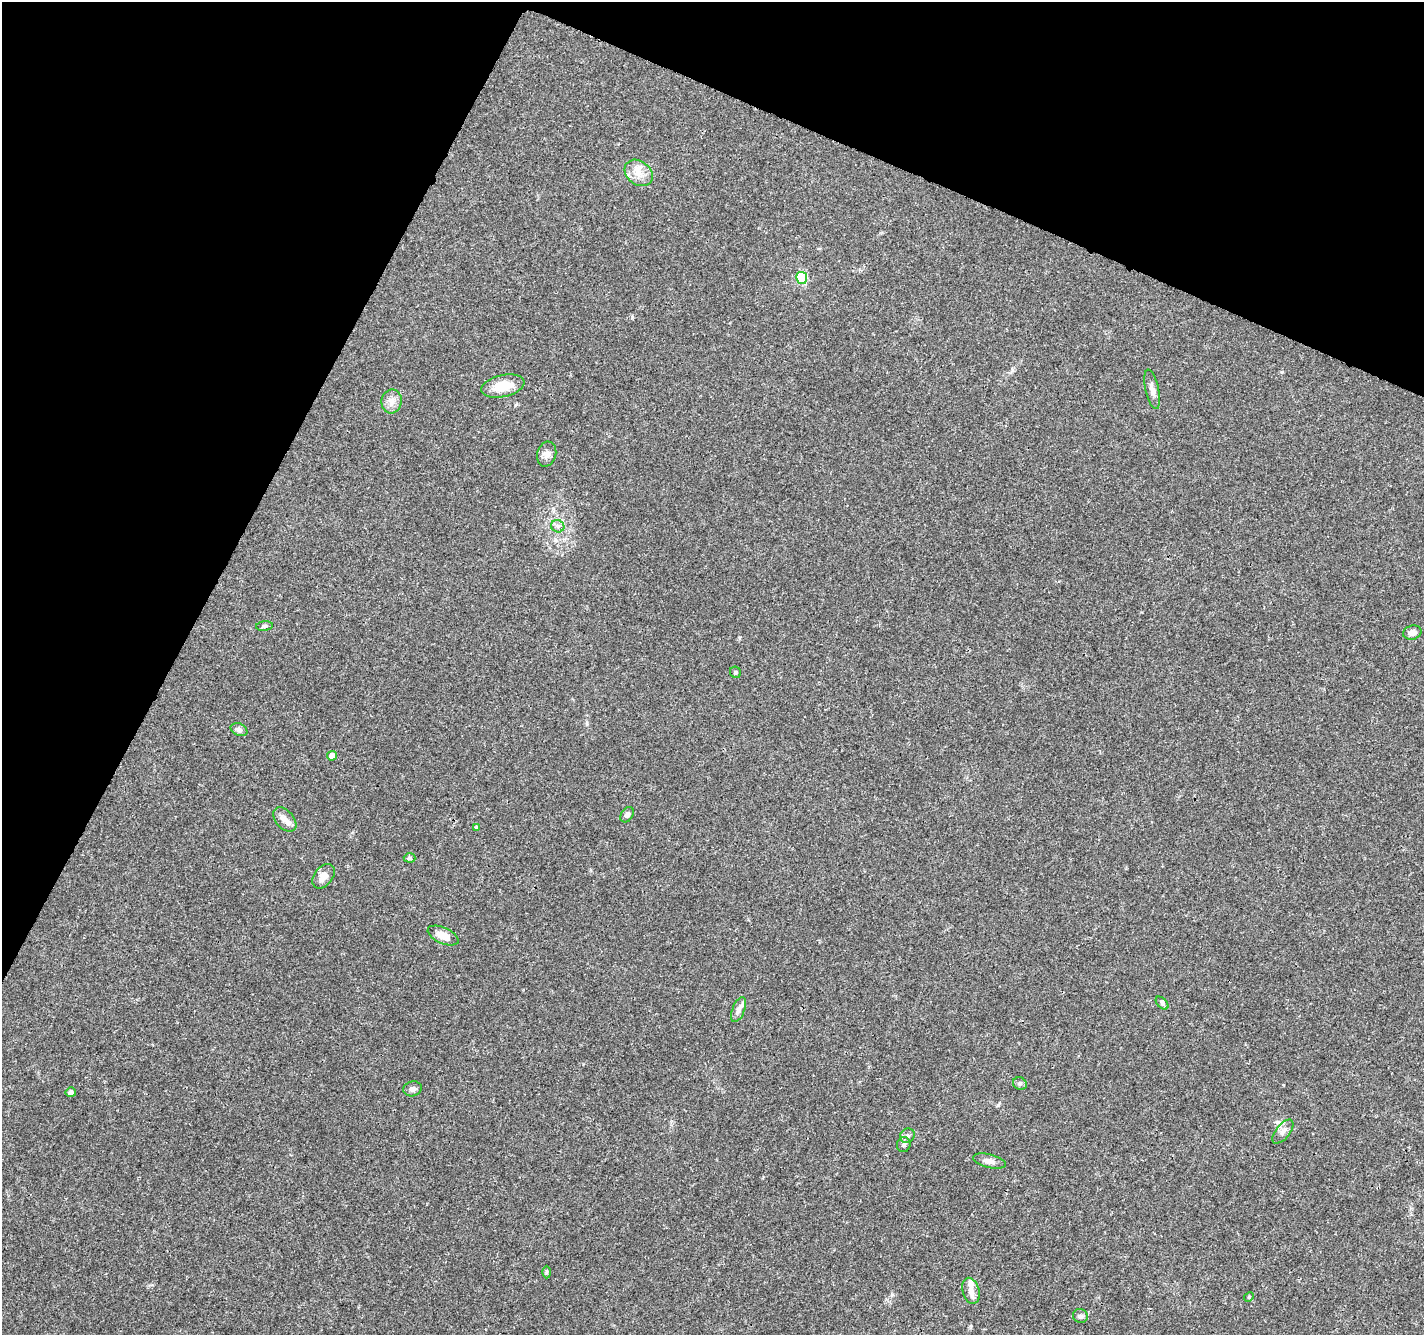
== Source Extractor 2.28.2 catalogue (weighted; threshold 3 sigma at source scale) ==
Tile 2 of 4 x 4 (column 2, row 1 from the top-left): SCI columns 1429-2850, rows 4208-5540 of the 5705 x 5813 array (HDU 1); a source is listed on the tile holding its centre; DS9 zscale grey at full resolution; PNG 1426 x 1337 px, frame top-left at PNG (2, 2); each listed source drawn as its Kron ellipse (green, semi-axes under 4 px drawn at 4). Shown black and unused: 23% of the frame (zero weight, under 3 of 4 exposures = <1% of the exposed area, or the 3 px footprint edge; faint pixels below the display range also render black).
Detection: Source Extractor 2.28.2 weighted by HDU 2 'WHT'; one run over the whole footprint, this tile lists its part. Background 0.0473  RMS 0.0039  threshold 0.0175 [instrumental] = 3 sigma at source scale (4.5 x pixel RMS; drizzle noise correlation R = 1.50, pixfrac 1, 0.0396/0.0396 arcsec/px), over >= 5 px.
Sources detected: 34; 3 inside a brighter listed object's ellipse — not listed separately; the other 31 listed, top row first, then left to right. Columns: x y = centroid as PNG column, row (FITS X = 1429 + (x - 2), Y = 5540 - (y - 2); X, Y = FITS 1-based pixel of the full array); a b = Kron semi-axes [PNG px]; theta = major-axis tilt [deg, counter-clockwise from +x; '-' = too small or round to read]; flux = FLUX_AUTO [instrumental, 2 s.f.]
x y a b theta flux
639 173 15 11 -39 4.6
802 278 6 5 - 25
503 386 22 11 12 8.4
1152 389 20 6 -78 2.4
392 401 12 10 82 2.7
547 454 13 9 75 2.2
558 526 7 6 - 1.1
264 626 8 4 6 0.8
1412 633 9 7 16 2
735 672 6 5 - 0.66
239 730 9 6 -25 1.4
332 756 5 5 - 2.4
627 815 8 5 57 1.3
285 819 14 9 -48 2.9
476 827 4 4 - 0.33
410 858 6 4 -2 0.68
323 876 14 9 52 3.5
443 935 16 8 -24 4.7
1162 1003 8 4 -46 0.84
739 1010 13 6 68 1.8
1020 1083 7 6 - 0.82
412 1089 9 7 11 1.2
71 1092 5 5 - 1.3
1283 1132 14 7 51 2
907 1136 8 6 39 1.3
904 1145 7 6 - 0.95
989 1161 17 7 -13 2.2
546 1272 6 4 90 0.56
971 1291 13 8 -74 3
1249 1297 5 4 - 0.47
1080 1316 7 7 - 1.2
Unlisted compact peaks at least as high as the median listed source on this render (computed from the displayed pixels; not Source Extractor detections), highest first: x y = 632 317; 1282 372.